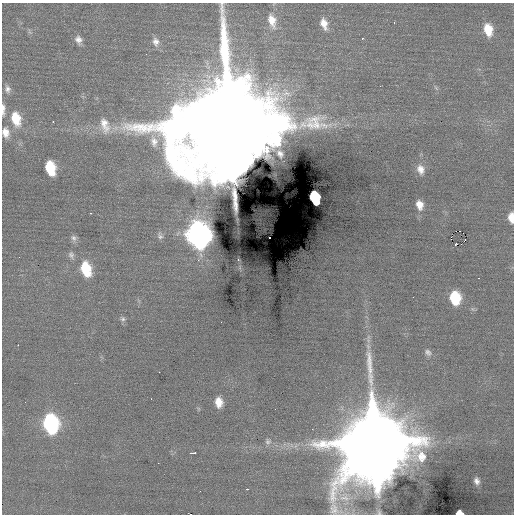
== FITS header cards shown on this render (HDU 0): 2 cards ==
NAXIS1  =                  512 / Axis length
NAXIS2  =                  512 / Axis length

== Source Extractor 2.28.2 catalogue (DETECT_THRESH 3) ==
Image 512 x 512 px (HDU 0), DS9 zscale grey, 1 PNG px = 1 image px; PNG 516 x 516 px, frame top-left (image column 1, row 512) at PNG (2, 3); no overlay
Background 0.0734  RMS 0.91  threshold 2.73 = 3 sigma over >= 5 px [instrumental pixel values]
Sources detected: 58; all 58 listed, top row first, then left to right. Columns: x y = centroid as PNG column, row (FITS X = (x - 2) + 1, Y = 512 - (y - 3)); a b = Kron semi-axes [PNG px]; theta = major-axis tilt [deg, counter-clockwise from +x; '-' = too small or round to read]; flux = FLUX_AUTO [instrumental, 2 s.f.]
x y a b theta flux
272 21 19 10 -74 9.2e+02
394 22 3 2 - 8.4e+01
324 24 14 8 -72 5.9e+02
488 30 13 9 -77 1.2e+03
29 32 9 3 -69 1.0e+02
362 39 3 3 - 1.1e+02
78 40 11 8 -70 3.7e+02
156 42 12 9 -78 3.9e+02
146 54 2 2 - 6.0e+01
380 86 2 2 - 3.7e+01
436 88 7 4 -46 1.1e+02
7 89 10 7 -81 2.7e+02
3 109 15 5 -89 3.4e+02
16 118 16 10 -74 1.6e+03
53 122 3 2 - 1.3e+02
105 125 24 13 -74 1.1e+03
229 125 32 31 - 2.4e+06
5 132 14 9 -77 5.8e+02
154 141 18 10 -77 6.8e+02
50 168 12 8 -75 2.4e+03
421 169 13 10 -70 5.5e+02
235 195 17 5 -88 4.5e+02
315 198 12 8 -73 2.6e+03
236 205 12 3 -88 3.8e+02
419 205 10 7 -75 5.7e+02
91 213 3 2 - 1.4e+02
511 217 11 6 -86 6.2e+02
460 231 2 2 - 1.0e+03
199 235 15 11 -76 5.5e+04
160 236 10 7 -65 2.3e+02
269 237 2 2 - 4.9e+01
74 238 9 8 - 2.3e+02
465 239 2 2 - 7.3e+01
455 244 3 2 - 1.1e+02
71 255 11 8 -62 2.4e+02
19 257 3 2 - 6.2e+01
238 260 3 2 - 4.3e+02
86 269 15 9 -73 2.5e+03
455 298 11 9 -81 2.6e+03
473 309 6 4 -70 1.0e+02
123 319 8 7 - 1.6e+02
18 345 2 2 - 2.1e+02
368 346 8 6 -69 2.4e+02
428 352 11 7 -39 2.5e+02
159 372 2 2 - 1.1e+02
151 399 3 2 - 6.6e+01
219 402 10 8 -83 7.7e+02
50 423 13 9 -78 1.1e+04
312 429 2 2 - 1.7e+02
268 442 9 8 - 2.5e+02
374 443 24 21 79 1.2e+06
192 453 4 2 - 3.5e+02
158 463 2 2 - 8.2e+01
477 481 9 7 -76 3.3e+02
247 489 3 2 - 7.9e+02
200 491 2 2 - 2.9e+01
459 513 7 4 -5 7.1e+02
191 514 3 2 - 4.5e+03
At the frame edge (FLAGS 8, measured only in part): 7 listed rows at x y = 3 109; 229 125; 5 132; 511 217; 374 443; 459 513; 191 514